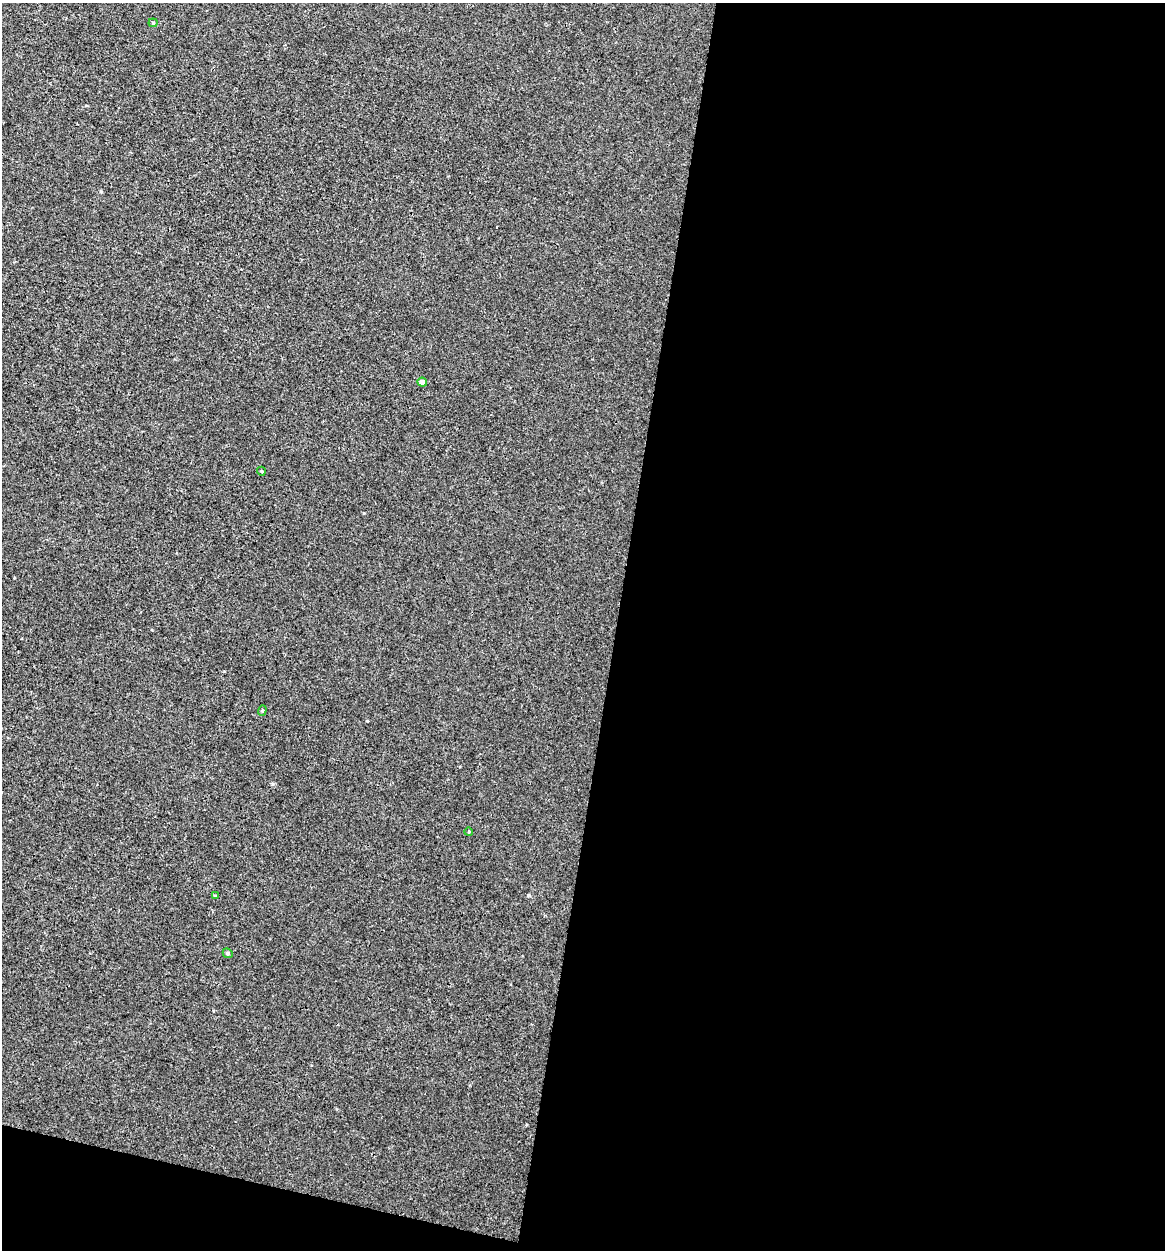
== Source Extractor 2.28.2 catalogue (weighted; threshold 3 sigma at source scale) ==
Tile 16 of 4 x 4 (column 4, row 4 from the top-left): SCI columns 3763-4925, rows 23-1270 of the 5257 x 5027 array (HDU 1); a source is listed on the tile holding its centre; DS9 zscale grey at full resolution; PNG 1167 x 1252 px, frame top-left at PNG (2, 3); each listed source drawn as its Kron ellipse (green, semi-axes under 4 px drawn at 4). Shown black and unused: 50% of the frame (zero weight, under 3 of 4 exposures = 4% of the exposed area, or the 3 px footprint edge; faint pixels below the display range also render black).
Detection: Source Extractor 2.28.2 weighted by HDU 2 'WHT'; one run over the whole footprint, this tile lists its part. Background -2.61e-04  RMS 0.0026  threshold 0.0118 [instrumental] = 3 sigma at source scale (4.5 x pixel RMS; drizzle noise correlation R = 1.50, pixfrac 1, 0.0396/0.0396 arcsec/px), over >= 5 px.
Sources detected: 7; all 7 listed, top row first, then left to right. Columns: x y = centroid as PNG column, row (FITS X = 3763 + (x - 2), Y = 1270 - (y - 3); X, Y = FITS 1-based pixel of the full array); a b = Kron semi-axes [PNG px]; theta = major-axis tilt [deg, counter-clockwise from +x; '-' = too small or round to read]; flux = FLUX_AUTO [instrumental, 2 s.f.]
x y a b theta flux
153 23 4 4 - 0.31
422 382 5 4 - 2.1
261 471 5 3 - 0.25
262 710 5 4 - 0.32
469 832 4 3 - 0.21
215 896 3 3 - 0.27
228 953 5 4 - 0.41